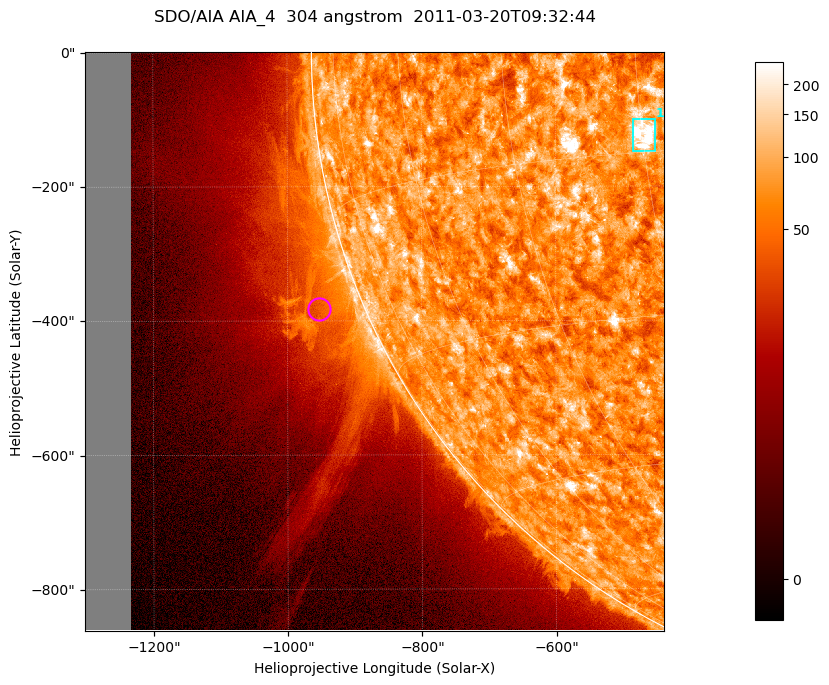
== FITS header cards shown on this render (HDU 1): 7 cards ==
TELESCOP= 'SDO/AIA '           / For AIA: SDO/AIA
INSTRUME= 'AIA_4   '           / For AIA: AIA_ATA1, AIA_ATA2, AIA_ATA3 or AIA_AT
WAVELNTH=                  304 / [angstrom] Wavelength
WAVEUNIT= 'angstrom'           / Wavelength unit: angstrom
DATE-OBS= '2011-03-20T09:32:44.123' / [ISO] Date when observation started; ISO 8
CTYPE1  = 'HPLN-TAN'           / CTYPE1; Typically HPLN
CTYPE2  = 'HPLT-TAN'           / CTYPE2; Typically HPLT

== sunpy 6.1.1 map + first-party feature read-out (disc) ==
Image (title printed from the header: SDO/AIA AIA_4  304 angstrom  2011-03-20T09:32:44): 1438 x 1438 px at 0.6 arcsec/px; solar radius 964 arcsec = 1605 px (partial field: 11% of the solar disc is inside the frame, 43% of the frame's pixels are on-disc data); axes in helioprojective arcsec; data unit not stated in the header (colour bar unlabelled)
Orientation: roll -0.132 deg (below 1 deg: not rotated)
Missing data: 7.9% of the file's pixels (0.0% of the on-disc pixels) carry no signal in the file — blank (NaN) pixels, whole columns, Tx -1302..-1232 arcsec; drawn neutral grey and excluded from every search
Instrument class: DISC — disc imager (sunpy class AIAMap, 304 A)
Bright regions (active regions / flare kernels): reference = the on-disc median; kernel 13 px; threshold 5 sigma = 114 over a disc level ~72.9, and >= 1.15x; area >= 2067 px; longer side >= 17 px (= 10 arcsec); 1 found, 1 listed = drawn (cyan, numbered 1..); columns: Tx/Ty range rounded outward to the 2 arcsec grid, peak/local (2 s.f.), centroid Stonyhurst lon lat
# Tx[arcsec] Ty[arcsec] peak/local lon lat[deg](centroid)
1 -486..-450 -148..-100 8.3 -30 -14
Off-limb structures (1.02-1.3 R_sun): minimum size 400 px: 5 found; the strongest spans PA ~95..125 deg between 1.02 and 1.3 R_sun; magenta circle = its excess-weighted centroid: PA ~110 deg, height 1.07 R_sun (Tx ~-954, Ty ~-382 arcsec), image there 2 x the reference